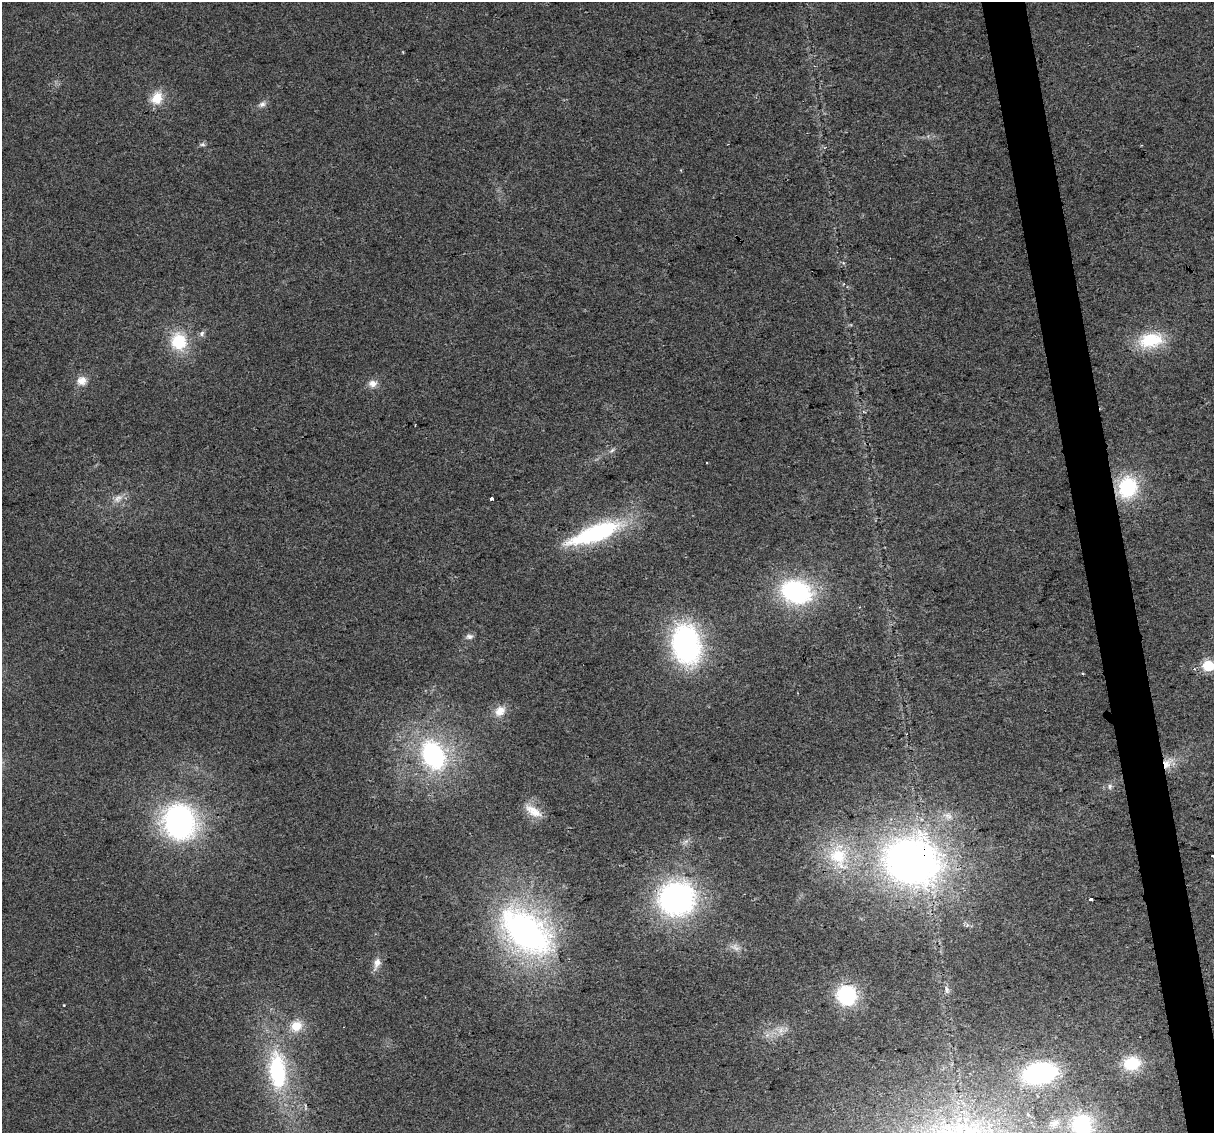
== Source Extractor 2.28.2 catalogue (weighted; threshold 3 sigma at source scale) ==
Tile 6 of 4 x 4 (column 2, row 2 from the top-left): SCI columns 1213-2424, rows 2334-3464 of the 4848 x 4619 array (HDU 1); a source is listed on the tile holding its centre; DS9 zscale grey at full resolution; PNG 1216 x 1135 px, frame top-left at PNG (2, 2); no overlay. Shown black and unused: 4% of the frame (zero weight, under 2 of 3 exposures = <1% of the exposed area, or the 3 px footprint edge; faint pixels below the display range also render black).
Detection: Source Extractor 2.28.2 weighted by HDU 2 'WHT'; one run over the whole footprint, this tile lists its part. Background 0.0271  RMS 0.0062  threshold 0.0281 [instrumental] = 3 sigma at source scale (4.5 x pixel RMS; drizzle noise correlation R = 1.50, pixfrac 1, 0.0396/0.0396 arcsec/px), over >= 5 px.
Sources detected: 44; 2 too faint to see at this stretch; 1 cosmic-ray / hot-pixel residue — not listed; the other 41 listed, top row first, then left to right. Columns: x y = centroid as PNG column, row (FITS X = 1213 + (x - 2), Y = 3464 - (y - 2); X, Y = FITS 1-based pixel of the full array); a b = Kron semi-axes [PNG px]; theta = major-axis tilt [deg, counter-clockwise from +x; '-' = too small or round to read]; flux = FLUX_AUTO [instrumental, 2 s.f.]
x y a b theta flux
157 98 17 13 61 12
262 104 11 7 35 2.7
203 144 8 5 6 1.4
202 333 8 7 - 2
1151 340 29 17 8 32
179 341 19 17 -78 28
82 381 13 12 - 6.4
373 384 12 10 7 4.7
612 450 9 4 44 1.5
706 463 2 2 - 0.56
1128 487 24 21 68 44
118 498 15 9 37 5.2
491 498 4 3 - 1.9
595 533 66 18 21 77
796 592 26 18 -16 100
469 637 10 6 7 2.4
686 644 33 23 -79 150
1209 665 6 6 - 60
500 711 16 13 37 8.1
433 755 31 23 -63 93
1167 763 20 10 50 8.5
1110 786 8 5 74 1.7
533 811 26 11 -33 9.2
179 822 32 29 -63 160
838 856 39 27 -72 41
1213 856 4 3 - 1.4
912 861 52 43 -14 370
676 898 32 30 9 170
1091 899 4 3 - 4.1
526 932 64 38 -40 200
377 963 18 8 72 5.4
947 990 11 5 -74 2.2
846 995 17 16 - 50
64 1005 3 3 - 1.2
296 1026 18 15 35 11
767 1035 6 6 - 2
1132 1063 23 18 11 22
277 1071 40 18 -85 70
1039 1073 27 16 10 110
1054 1123 18 10 18 7.8
1082 1124 25 24 - 50
Overlapping masked pixels (flux is a lower limit): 3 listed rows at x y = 1128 487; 1167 763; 912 861
Isophote crosses this tile's border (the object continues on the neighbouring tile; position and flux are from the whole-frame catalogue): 3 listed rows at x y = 1209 665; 1213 856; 1082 1124